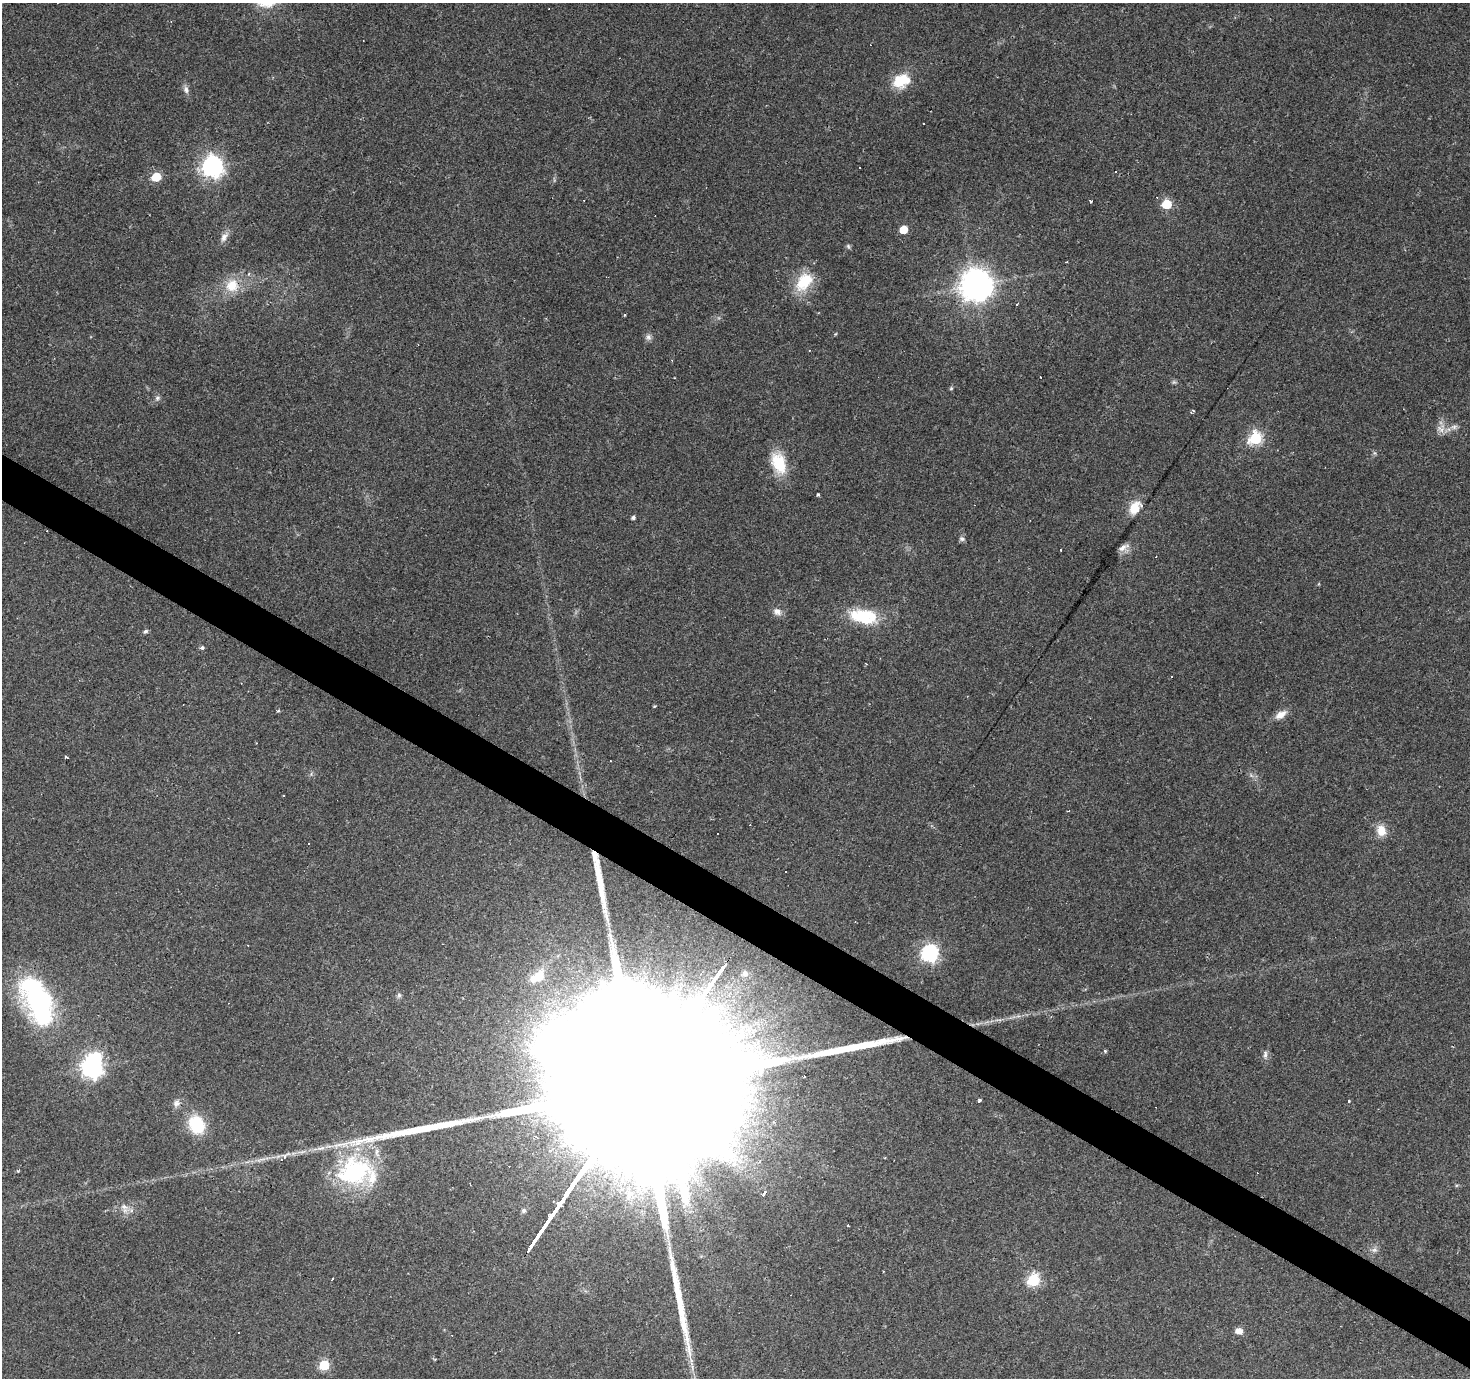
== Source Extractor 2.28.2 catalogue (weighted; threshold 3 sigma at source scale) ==
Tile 6 of 4 x 4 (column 2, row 2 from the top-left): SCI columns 1469-2936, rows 2940-4315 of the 5875 x 5945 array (HDU 1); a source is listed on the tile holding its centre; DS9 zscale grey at full resolution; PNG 1472 x 1380 px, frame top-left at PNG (2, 3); no overlay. Shown black and unused: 3% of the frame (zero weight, under 2 of 3 exposures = <1% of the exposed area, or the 3 px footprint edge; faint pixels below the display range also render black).
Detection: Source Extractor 2.28.2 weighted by HDU 2 'WHT'; one run over the whole footprint, this tile lists its part. Background 0.0793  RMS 0.0058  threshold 0.0259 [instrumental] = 3 sigma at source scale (4.5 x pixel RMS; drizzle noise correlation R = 1.50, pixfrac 1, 0.0396/0.0396 arcsec/px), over >= 5 px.
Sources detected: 92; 2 too faint to see at this stretch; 4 inside a brighter object's white glare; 18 cosmic-ray / hot-pixel residue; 1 long thin detection or spike segment (spike, bleed or trail) — not listed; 6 inside a brighter listed object's ellipse — not listed separately; the other 61 listed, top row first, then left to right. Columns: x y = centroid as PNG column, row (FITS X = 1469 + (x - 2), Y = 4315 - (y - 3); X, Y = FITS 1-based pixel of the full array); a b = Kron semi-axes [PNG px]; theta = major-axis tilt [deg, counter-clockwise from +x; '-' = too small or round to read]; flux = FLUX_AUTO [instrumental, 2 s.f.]
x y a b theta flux
899 83 20 14 -29 11
186 90 10 7 -78 2.3
213 167 8 8 - 320
859 167 3 2 - 0.62
156 177 6 5 - 19
1091 202 3 3 - 1.4
1167 204 6 5 - 31
903 230 5 5 - 15
224 237 14 8 56 3.3
848 246 8 5 -60 1
1066 262 3 2 - 0.45
804 281 28 18 50 20
975 285 10 10 - 920
232 286 19 18 - 13
1017 304 3 3 - 1.5
625 315 5 3 - 0.46
648 337 9 7 -75 2.1
951 388 5 5 - 0.72
157 398 8 6 64 1.7
1193 410 5 3 - 0.77
1440 429 13 9 -35 4.1
1255 438 7 6 - 75
1375 453 6 4 -70 0.86
779 463 28 17 -71 18
818 495 3 3 - 1.1
1134 508 14 10 67 10
633 517 5 4 - 1.5
962 539 7 6 - 1.5
1123 547 16 6 30 3.1
777 612 12 9 -34 3.3
864 616 37 18 -10 26
146 631 6 4 41 1.4
202 647 5 5 - 1.2
1172 676 3 3 - 0.91
278 711 5 3 - 0.61
1281 715 16 8 30 5.2
66 757 3 2 - 1
1251 775 7 4 -56 1.3
1381 831 14 11 -71 7.6
930 953 7 7 - 160
539 977 18 13 69 13
399 995 8 5 62 1.3
37 1001 59 27 -66 110
1105 1051 5 5 - 0.73
1265 1054 12 6 -87 2.1
92 1067 8 7 - 330
632 1099 230 35 55 190000
979 1101 4 3 - 2.7
1349 1101 3 3 - 2.4
176 1103 11 9 60 2.9
196 1124 18 14 -65 27
284 1157 4 3 - 3.8
354 1171 49 37 16 71
764 1194 6 3 53 6.3
124 1207 14 9 -40 4.2
1374 1250 8 6 1 1.9
332 1278 3 2 - 0.53
1033 1280 6 6 - 63
1239 1331 7 6 - 4.4
238 1333 2 2 - 0.46
324 1365 6 6 - 36
Overlapping masked pixels (flux is a lower limit): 1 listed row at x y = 632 1099